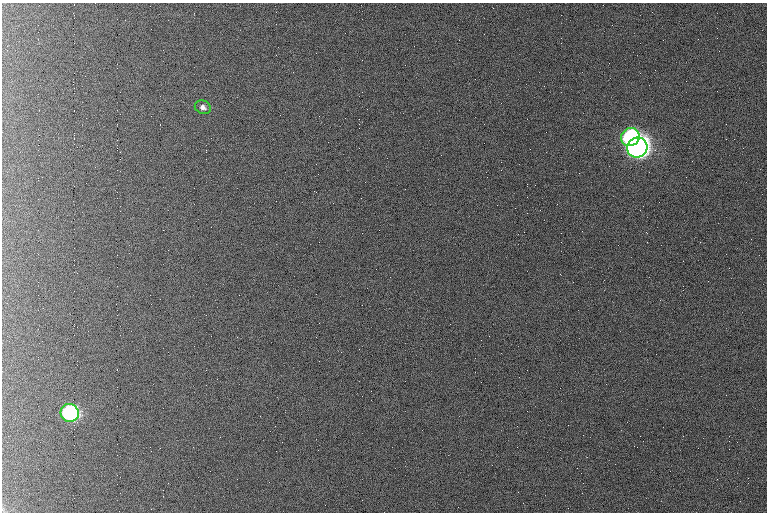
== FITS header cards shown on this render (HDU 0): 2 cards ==
NAXIS1  =                  765 /fastest changing axis
NAXIS2  =                  510 /next to fastest changing axis

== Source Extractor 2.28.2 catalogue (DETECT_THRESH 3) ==
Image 765 x 510 px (HDU 0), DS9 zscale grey, 1 PNG px = 1 image px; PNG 769 x 514 px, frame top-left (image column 1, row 510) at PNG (2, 3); each listed source drawn as its Kron ellipse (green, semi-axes under 4 px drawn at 4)
Background 923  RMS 5.6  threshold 16.8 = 3 sigma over >= 5 px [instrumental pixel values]
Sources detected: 4; all 4 listed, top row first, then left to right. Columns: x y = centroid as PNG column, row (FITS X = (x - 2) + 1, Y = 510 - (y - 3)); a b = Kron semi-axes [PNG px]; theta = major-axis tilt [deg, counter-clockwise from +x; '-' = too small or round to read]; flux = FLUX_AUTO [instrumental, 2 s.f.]
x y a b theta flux
203 107 8 6 -23 1600
630 137 9 8 - 80000
637 148 10 9 - 370000
70 413 9 9 - 79000